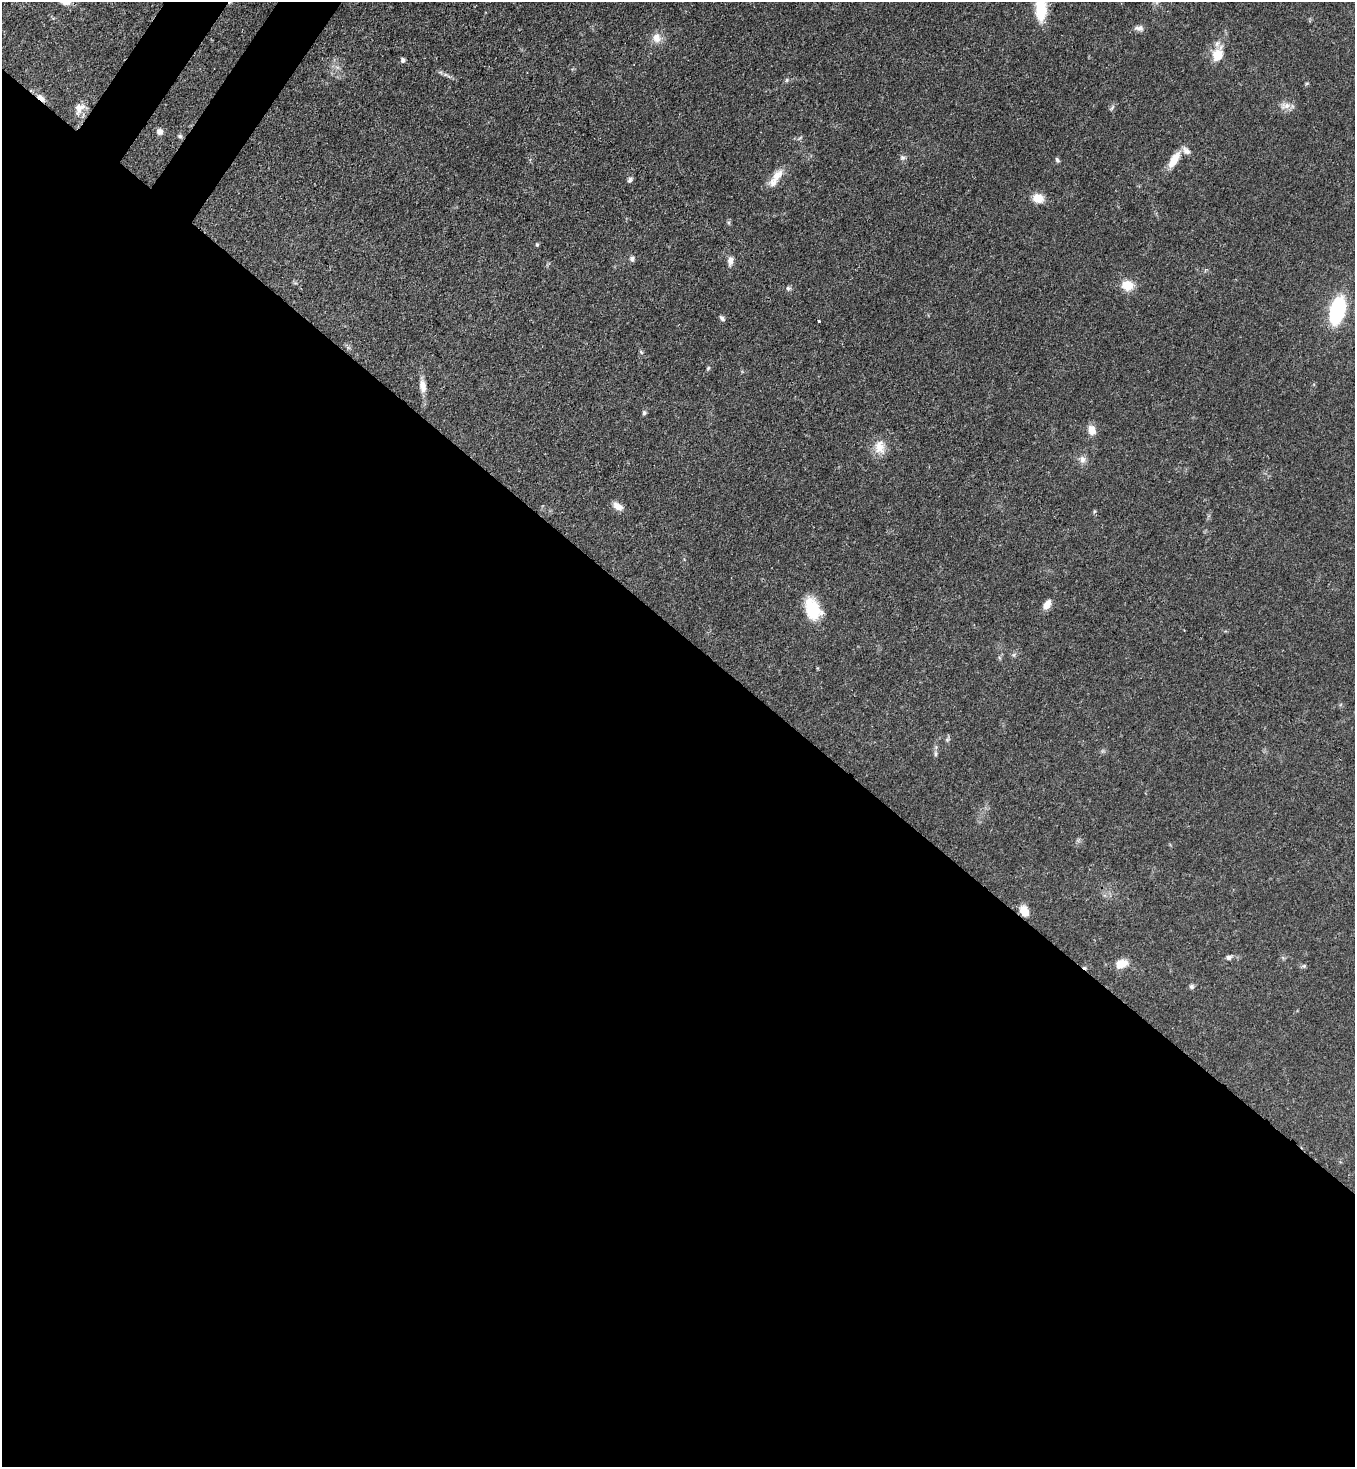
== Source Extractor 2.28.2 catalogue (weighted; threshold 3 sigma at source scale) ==
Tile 14 of 4 x 4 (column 2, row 4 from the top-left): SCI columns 1717-3069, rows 60-1524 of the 6000 x 5978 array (HDU 1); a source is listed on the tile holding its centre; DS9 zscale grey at full resolution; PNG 1357 x 1469 px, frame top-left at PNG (2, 2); no overlay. Shown black and unused: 58% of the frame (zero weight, under 3 of 4 exposures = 7% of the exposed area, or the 3 px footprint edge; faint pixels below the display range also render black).
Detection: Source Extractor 2.28.2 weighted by HDU 2 'WHT'; one run over the whole footprint, this tile lists its part. Background 0.0664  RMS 0.0036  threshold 0.0162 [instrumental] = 3 sigma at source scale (4.5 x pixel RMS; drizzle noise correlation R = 1.50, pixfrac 1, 0.05/0.05 arcsec/px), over >= 5 px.
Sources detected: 51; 1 cosmic-ray / hot-pixel residue — not listed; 2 inside a brighter listed object's ellipse — not listed separately; the other 48 listed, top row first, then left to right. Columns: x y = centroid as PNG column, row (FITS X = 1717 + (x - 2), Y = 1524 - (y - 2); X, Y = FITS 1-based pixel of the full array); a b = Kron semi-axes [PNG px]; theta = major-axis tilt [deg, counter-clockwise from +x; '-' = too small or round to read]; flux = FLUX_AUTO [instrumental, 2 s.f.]
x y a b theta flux
66 2 14 7 1 2.1
230 2 10 3 45 0.76
1041 6 43 14 -88 14
1139 28 12 7 -2 1.6
656 38 14 12 -58 3.3
1218 55 16 11 68 6.8
403 60 6 5 - 0.97
787 80 6 4 88 0.53
1307 83 6 3 19 0.43
41 98 15 6 -40 2.3
1286 106 13 9 4 2.6
79 108 18 11 60 3.5
1112 108 9 3 56 0.62
160 131 8 8 - 1.5
180 136 6 5 - 0.67
902 158 7 6 - 0.91
1057 160 7 4 -65 0.69
1174 160 21 9 58 5.9
777 175 21 11 51 4.8
630 180 8 5 52 0.89
1038 198 11 9 -16 5.1
537 244 5 4 - 0.56
632 259 7 6 - 1
730 261 11 7 83 2.1
1128 285 15 12 -9 5.3
788 288 6 4 -1 0.71
1337 310 19 10 75 39
722 318 8 4 -46 0.86
819 321 3 3 - 0.98
641 352 7 4 -46 0.48
708 368 5 4 - 0.5
423 386 18 9 -83 3.2
644 413 7 5 89 0.68
1092 430 11 9 -72 3.6
880 447 20 14 -80 4.9
1082 460 10 8 -82 1.9
618 506 13 8 -33 2.7
1094 511 6 4 -73 0.46
1047 605 9 6 53 3.9
813 609 24 16 -69 14
1014 655 6 4 -72 0.57
947 740 7 5 55 0.7
935 754 9 4 90 0.84
1024 911 13 9 -63 4.3
1229 957 7 6 - 1.1
1121 964 11 8 25 6.1
1304 966 6 5 - 0.62
1192 986 6 6 - 0.83
Overlapping masked pixels (flux is a lower limit): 3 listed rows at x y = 230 2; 41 98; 1024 911
Isophote crosses this tile's border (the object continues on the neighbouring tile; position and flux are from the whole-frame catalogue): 3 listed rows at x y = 66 2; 230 2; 1041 6